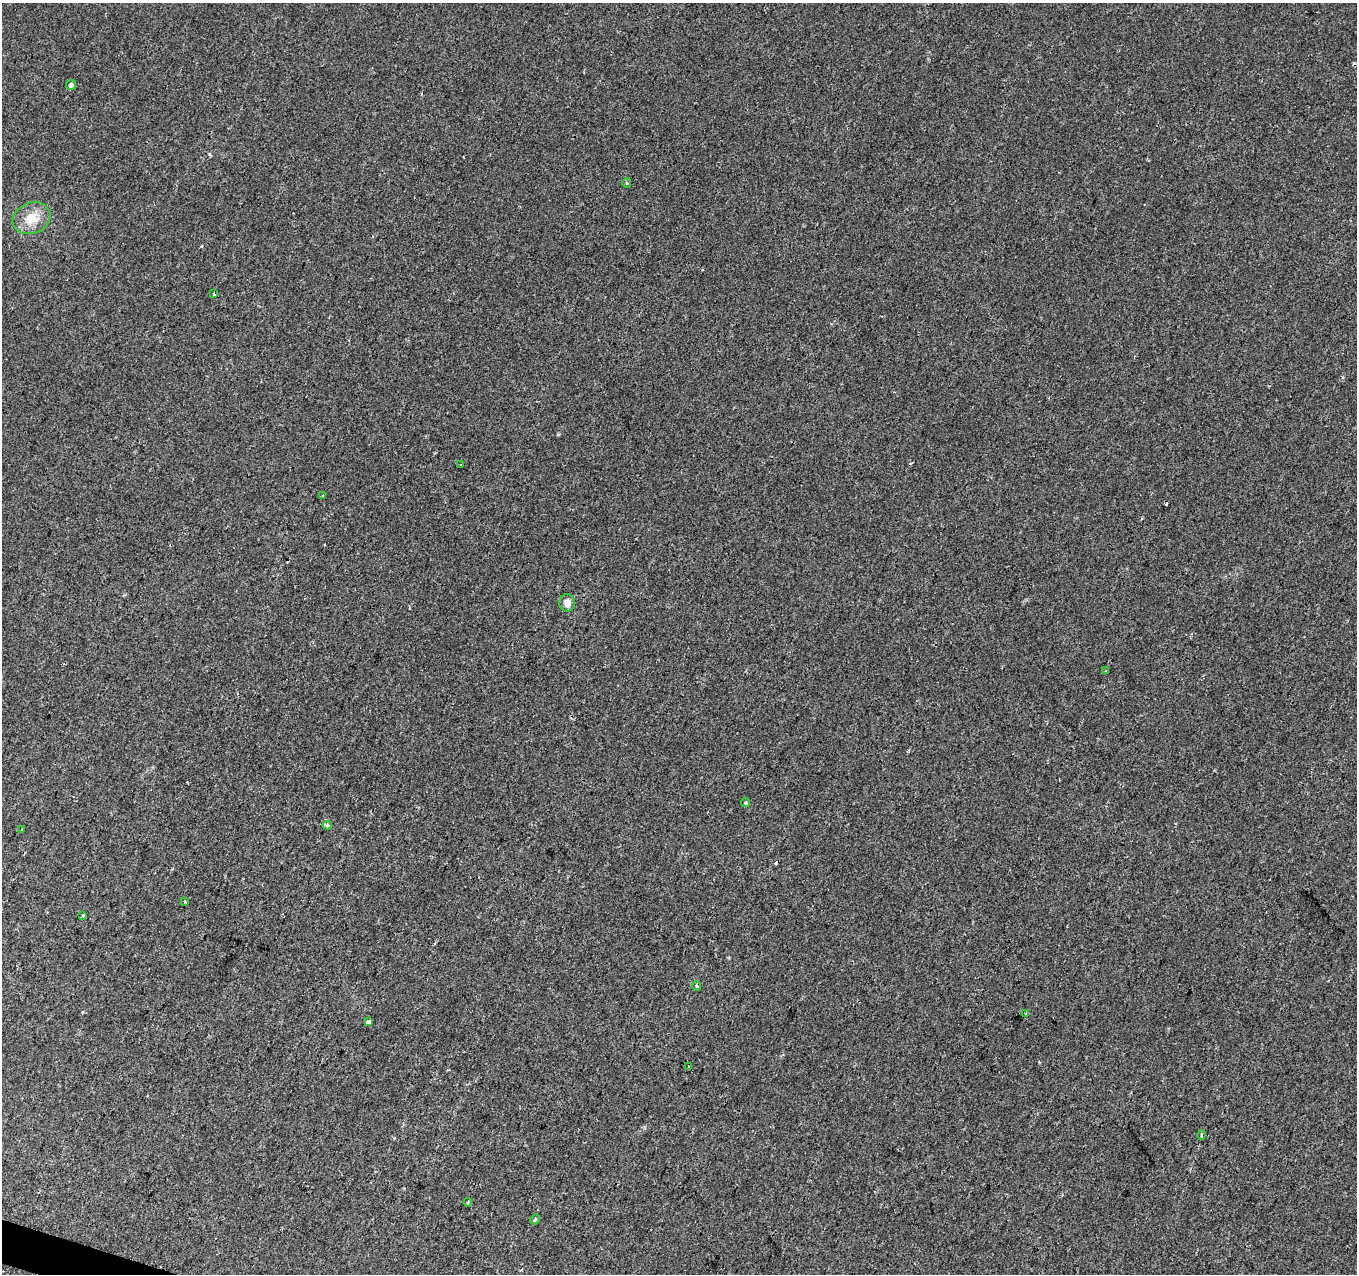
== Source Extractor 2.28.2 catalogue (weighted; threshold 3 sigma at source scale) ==
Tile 7 of 4 x 4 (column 3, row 2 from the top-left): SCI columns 2711-4065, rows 2761-4032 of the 5437 x 5587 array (HDU 1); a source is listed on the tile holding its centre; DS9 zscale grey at full resolution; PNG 1359 x 1276 px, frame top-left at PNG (2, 3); each listed source drawn as its Kron ellipse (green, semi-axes under 4 px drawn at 4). Shown black and unused: <1% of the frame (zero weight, under 2 of 3 exposures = <1% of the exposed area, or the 3 px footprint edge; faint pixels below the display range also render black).
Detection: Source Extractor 2.28.2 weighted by HDU 2 'WHT'; one run over the whole footprint, this tile lists its part. Background 0.00973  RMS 0.0053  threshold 0.0238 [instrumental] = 3 sigma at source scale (4.5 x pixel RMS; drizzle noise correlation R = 1.50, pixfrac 1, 0.0396/0.0396 arcsec/px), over >= 5 px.
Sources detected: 24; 4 cosmic-ray / hot-pixel residue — neither listed nor drawn; the other 20 listed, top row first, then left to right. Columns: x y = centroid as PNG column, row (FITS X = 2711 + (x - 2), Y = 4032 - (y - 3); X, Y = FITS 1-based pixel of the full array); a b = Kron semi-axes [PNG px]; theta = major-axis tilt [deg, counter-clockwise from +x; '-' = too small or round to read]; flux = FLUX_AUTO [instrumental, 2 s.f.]
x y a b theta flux
71 85 5 5 - 2
627 183 5 4 - 0.72
32 218 19 15 22 10
214 294 3 3 - 1.2
461 465 3 2 - 0.83
322 496 3 2 - 0.47
567 603 8 8 - 3.4
1106 671 3 3 - 0.45
746 803 4 4 - 0.78
327 825 5 3 - 1
22 829 3 2 - 1
185 902 3 3 - 0.51
83 915 3 3 - 1.3
697 986 5 3 - 1.1
1026 1013 3 2 - 0.61
369 1022 4 3 - 16
689 1066 3 2 - 0.61
1201 1135 5 3 - 0.62
468 1202 4 3 - 5.1
535 1219 5 4 - 0.57
Unlisted compact peaks at least as high as the median listed source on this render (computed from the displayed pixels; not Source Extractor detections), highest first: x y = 209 154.